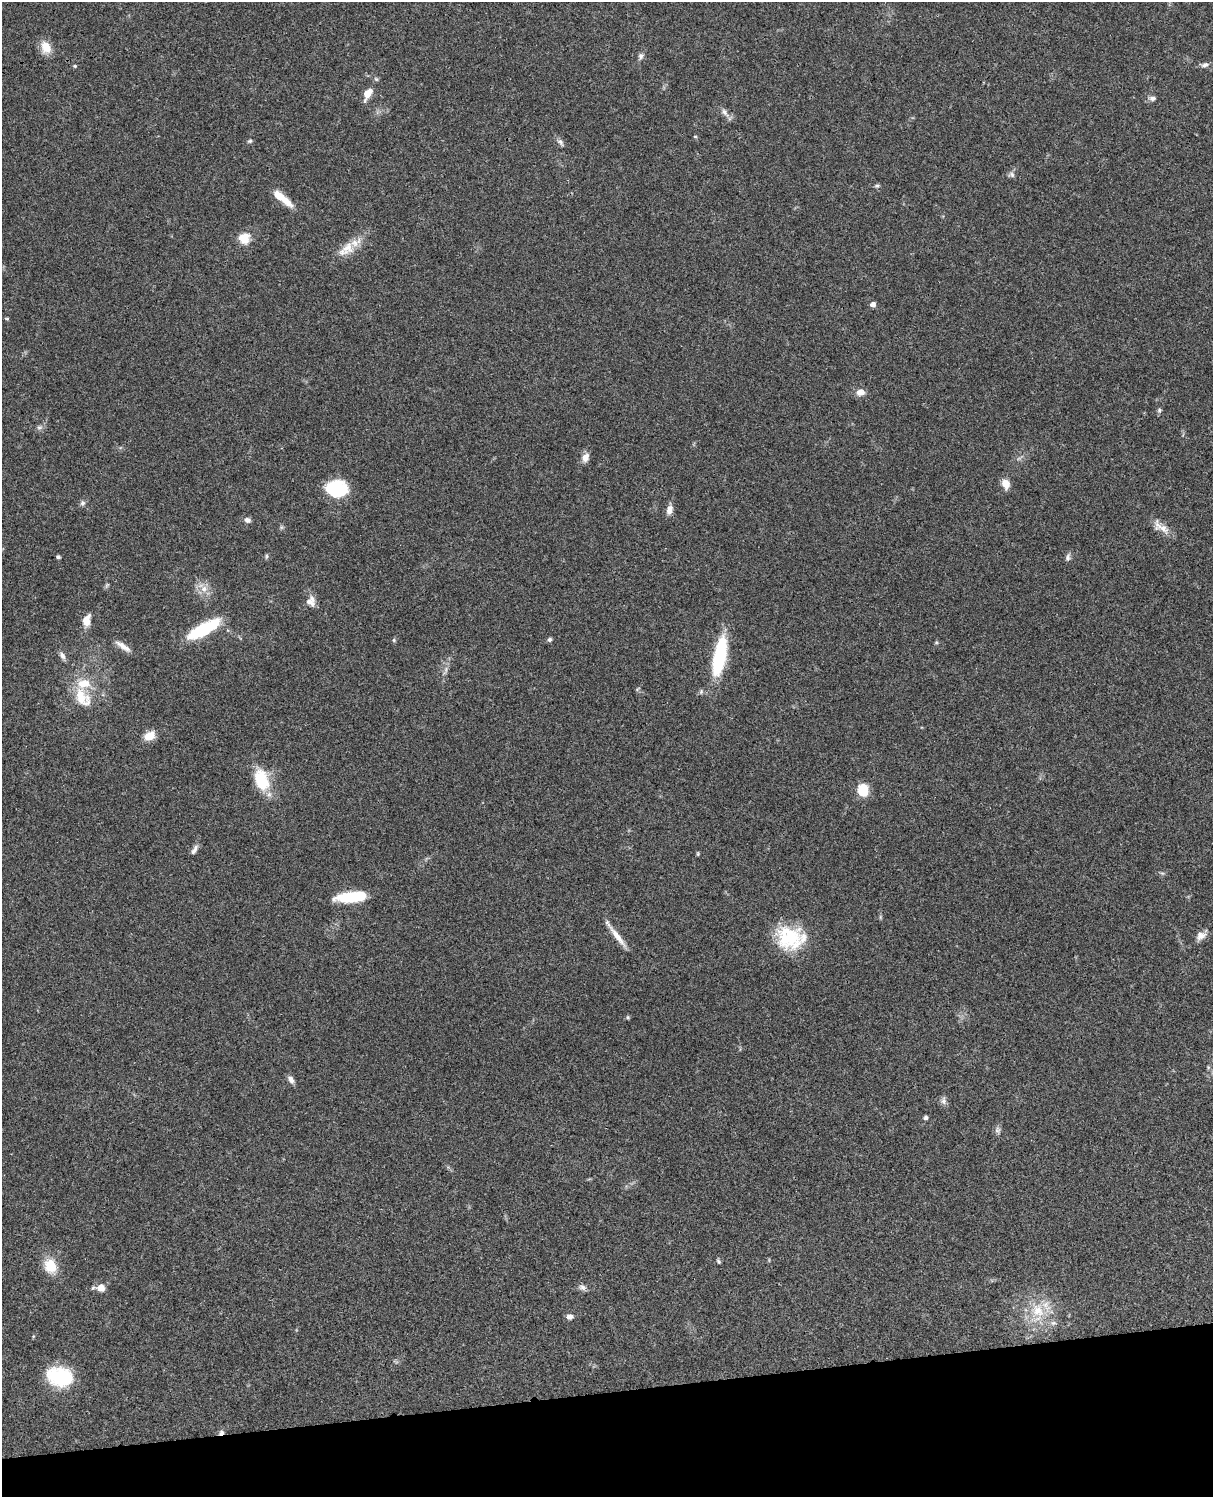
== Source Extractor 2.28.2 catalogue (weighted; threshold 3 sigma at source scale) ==
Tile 10 of 4 x 3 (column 2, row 3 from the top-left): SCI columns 1333-2543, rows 278-1772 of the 5084 x 4925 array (HDU 1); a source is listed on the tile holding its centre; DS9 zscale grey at full resolution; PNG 1215 x 1499 px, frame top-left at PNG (2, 2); no overlay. Shown black and unused: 7% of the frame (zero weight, under 3 of 4 exposures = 6% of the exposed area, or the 3 px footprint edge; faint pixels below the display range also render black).
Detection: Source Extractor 2.28.2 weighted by HDU 2 'WHT'; one run over the whole footprint, this tile lists its part. Background 0.0756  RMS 0.0058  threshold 0.0261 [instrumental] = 3 sigma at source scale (4.5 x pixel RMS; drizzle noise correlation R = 1.50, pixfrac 1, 0.05/0.05 arcsec/px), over >= 5 px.
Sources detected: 76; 1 too faint to see at this stretch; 1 inside a brighter object's white glare — not listed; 3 inside a brighter listed object's ellipse — not listed separately; the other 71 listed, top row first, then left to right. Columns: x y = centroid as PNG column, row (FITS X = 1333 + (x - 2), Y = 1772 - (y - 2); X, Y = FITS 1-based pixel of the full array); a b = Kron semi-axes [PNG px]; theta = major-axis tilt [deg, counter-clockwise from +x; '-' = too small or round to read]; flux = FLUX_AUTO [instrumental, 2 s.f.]
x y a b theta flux
46 47 16 11 -64 7.6
641 56 10 6 63 2
1205 65 10 6 26 2
75 66 5 4 - 0.68
376 79 6 5 - 0.99
368 94 13 7 62 7.7
1152 98 11 6 2 2
725 112 15 7 -55 3.1
695 136 4 4 - 0.67
250 141 7 5 16 0.93
560 142 11 7 -50 2.1
1011 175 8 7 - 1.7
877 186 7 4 8 0.99
283 199 29 7 -39 11
244 238 15 14 - 8.1
347 248 19 16 52 9.6
873 304 5 4 - 3.2
7 319 6 4 -16 0.69
860 392 11 9 8 3.8
1159 410 7 5 -80 1.2
39 428 9 5 5 1.6
585 457 12 8 69 4
1005 484 10 8 -66 6.2
336 489 20 16 -7 31
82 503 8 6 84 1.7
669 510 13 8 74 3.6
247 520 7 6 - 2.2
281 527 6 5 - 0.99
1161 527 25 10 -34 6.4
266 556 8 4 82 0.84
58 557 4 4 - 1.1
1068 557 11 6 79 1.8
107 585 9 4 55 0.93
204 589 11 10 - 5
310 601 12 11 - 4.9
86 620 14 8 73 6.2
202 630 31 13 28 32
394 640 5 4 - 0.81
550 640 6 5 - 1.2
936 642 5 5 - 0.71
123 646 22 6 -34 4.4
62 656 11 6 -60 2.2
719 656 39 11 79 47
445 671 15 4 74 2.5
701 692 7 5 71 1.1
82 697 30 18 -58 17
149 736 12 8 27 8.1
261 780 25 15 -73 23
863 790 13 10 -85 13
194 850 13 6 60 2.6
698 854 6 4 84 0.66
1162 873 7 4 -18 0.9
352 897 30 9 6 28
880 917 6 4 90 0.76
617 936 35 6 -53 7.2
1201 936 14 9 31 3.9
789 938 33 28 -26 33
628 1017 6 4 -70 0.73
1208 1067 6 4 -73 0.79
291 1079 10 6 -57 2.7
943 1101 12 7 85 2.2
926 1117 5 5 - 1.2
998 1130 11 7 -78 2
718 1261 7 4 -63 0.92
50 1266 17 13 -69 13
582 1287 11 8 -21 2.2
101 1288 10 8 13 5.6
1037 1310 22 20 -69 19
570 1317 8 6 2 2.5
60 1377 29 20 -14 32
221 1433 7 5 32 1.8
Overlapping masked pixels (flux is a lower limit): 1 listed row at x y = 221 1433